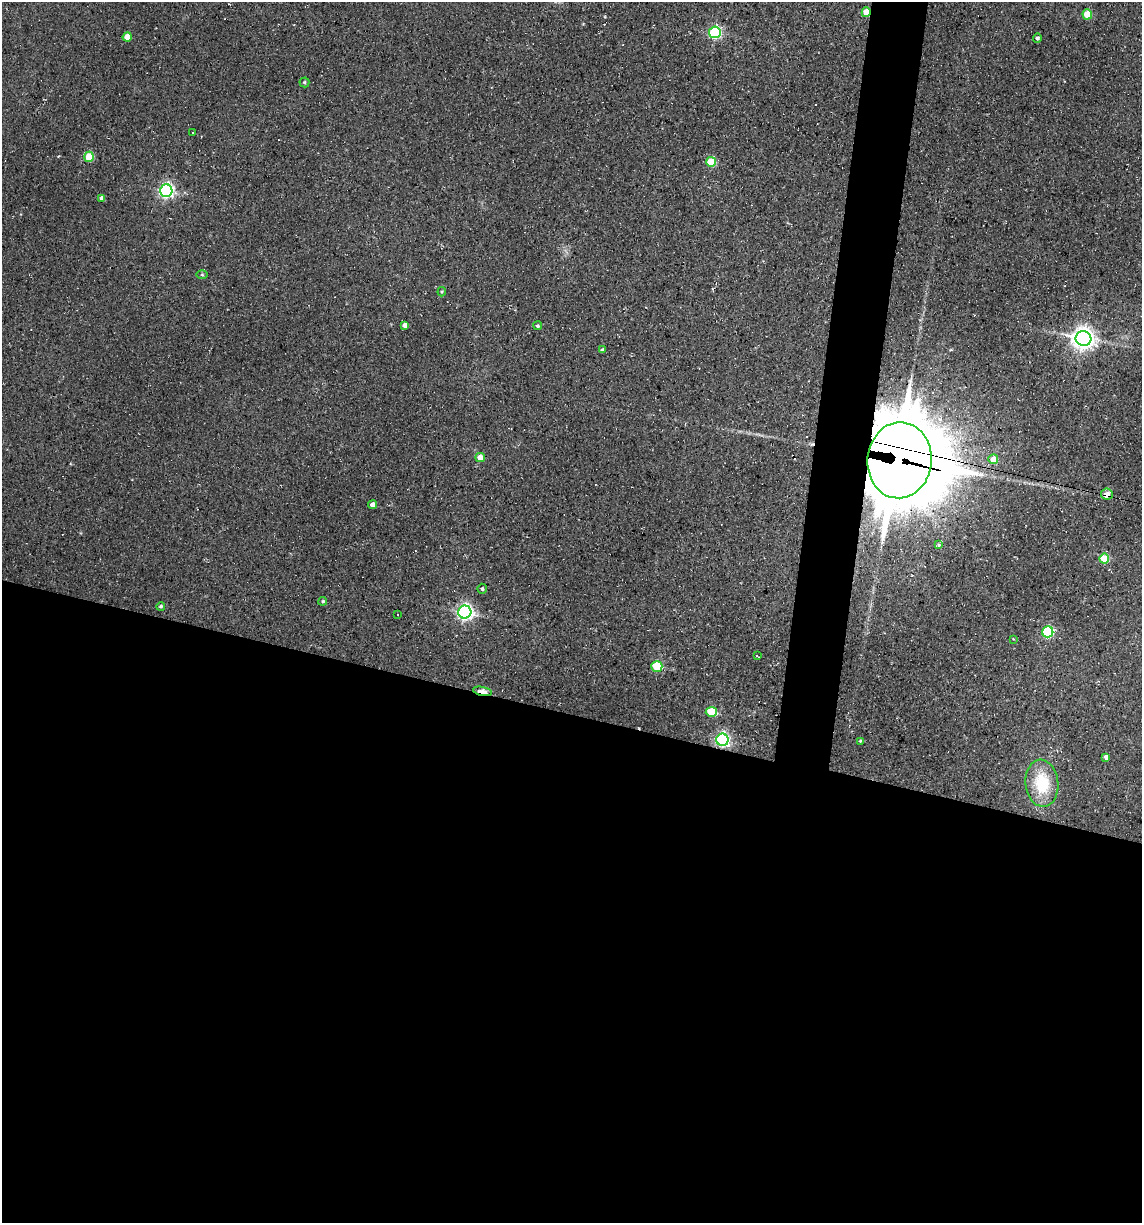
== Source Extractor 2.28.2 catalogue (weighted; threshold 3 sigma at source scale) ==
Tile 14 of 4 x 4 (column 2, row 4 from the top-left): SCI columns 1371-2510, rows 1-1221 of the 4904 x 4884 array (HDU 1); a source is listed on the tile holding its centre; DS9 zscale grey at full resolution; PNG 1144 x 1225 px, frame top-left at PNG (2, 2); each listed source drawn as its Kron ellipse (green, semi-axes under 4 px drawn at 4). Shown black and unused: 45% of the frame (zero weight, under 2 of 3 exposures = <1% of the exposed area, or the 3 px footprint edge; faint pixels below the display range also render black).
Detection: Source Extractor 2.28.2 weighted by HDU 2 'WHT'; one run over the whole footprint, this tile lists its part. Background 0.184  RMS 0.013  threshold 0.0603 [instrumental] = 3 sigma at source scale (4.5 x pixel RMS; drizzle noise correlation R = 1.50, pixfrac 1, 0.05/0.05 arcsec/px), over >= 5 px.
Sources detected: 50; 11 cosmic-ray / hot-pixel residue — neither listed nor drawn; the other 39 listed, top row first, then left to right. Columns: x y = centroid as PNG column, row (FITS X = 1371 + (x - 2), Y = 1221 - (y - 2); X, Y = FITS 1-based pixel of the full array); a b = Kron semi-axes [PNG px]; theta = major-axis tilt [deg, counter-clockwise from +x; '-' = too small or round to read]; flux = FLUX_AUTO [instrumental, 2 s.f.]
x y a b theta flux
866 12 5 4 - 26
1087 14 5 4 - 41
715 32 6 5 - 200
127 37 4 4 - 18
1037 38 5 4 - 2.9
304 82 5 5 - 1.8
193 133 2 2 - 1.3
89 157 5 4 - 44
711 162 5 5 - 48
166 191 6 6 - 370
102 198 4 4 - 6.2
202 275 5 3 - 1.3
442 292 5 4 - 1.4
405 325 4 4 - 7.4
538 326 4 4 - 2.1
1083 338 8 7 - 1100
602 350 4 3 - 2.8
480 457 4 4 - 17
993 459 5 5 - 19
900 460 38 32 84 17000
1107 494 6 5 - 13
373 505 4 4 - 9.8
939 545 4 3 - 2
1104 558 5 5 - 55
482 589 5 4 - 2.3
323 601 4 4 - 1.9
161 606 4 4 - 2
465 612 6 6 - 430
397 614 3 3 - 3.4
1048 632 5 5 - 130
1013 639 3 2 - 1
757 656 3 2 - 2.5
657 666 5 5 - 75
482 691 9 4 -11 19
711 712 5 5 - 58
722 740 6 6 - 330
860 741 4 4 - 2.3
1106 757 4 4 - 4.8
1042 783 23 16 -84 60
Overlapping masked pixels (flux is a lower limit): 5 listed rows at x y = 866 12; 900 460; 1107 494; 482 691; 722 740